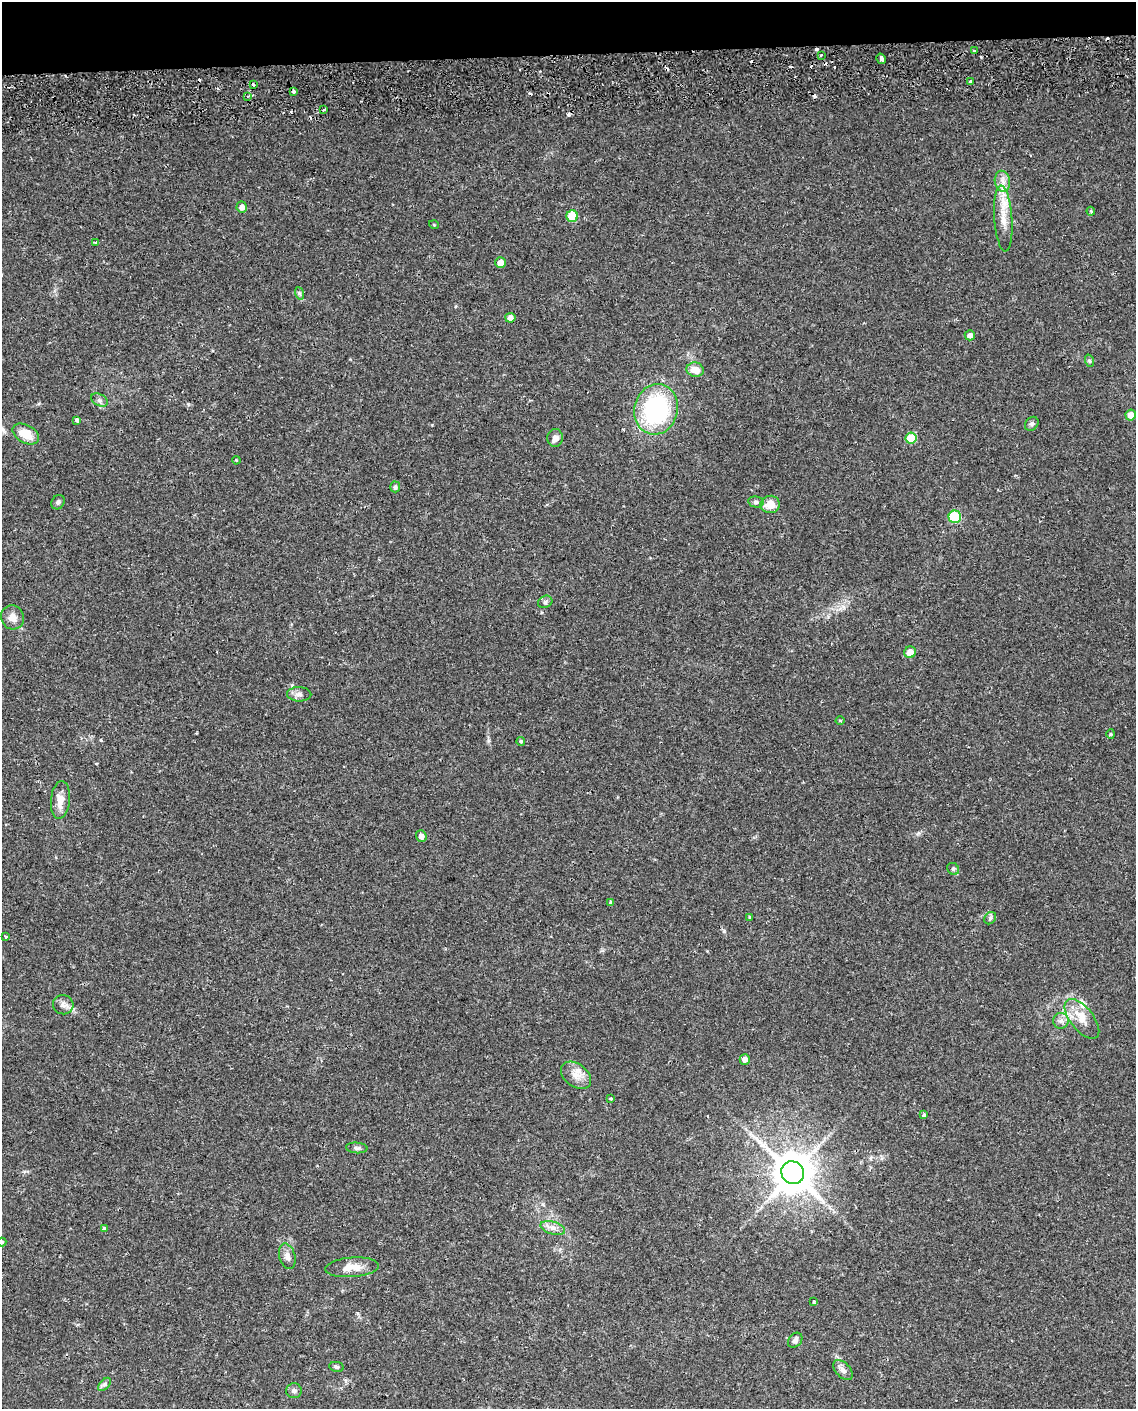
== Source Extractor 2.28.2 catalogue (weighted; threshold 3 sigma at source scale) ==
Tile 3 of 4 x 3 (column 3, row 1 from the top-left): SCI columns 2309-3442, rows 2921-4327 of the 4619 x 4393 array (HDU 1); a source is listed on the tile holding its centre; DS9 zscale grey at full resolution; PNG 1138 x 1411 px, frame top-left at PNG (2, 2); each listed source drawn as its Kron ellipse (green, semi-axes under 4 px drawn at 4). Shown black and unused: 4% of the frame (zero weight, under 2 of 3 exposures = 5% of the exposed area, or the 3 px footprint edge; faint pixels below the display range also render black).
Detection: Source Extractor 2.28.2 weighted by HDU 2 'WHT'; one run over the whole footprint, this tile lists its part. Background 0.0303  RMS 0.0033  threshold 0.015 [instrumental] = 3 sigma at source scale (4.5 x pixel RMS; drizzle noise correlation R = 1.50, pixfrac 1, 0.0396/0.0396 arcsec/px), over >= 5 px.
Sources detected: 85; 14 cosmic-ray / hot-pixel residue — neither listed nor drawn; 2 inside a brighter listed object's ellipse — not listed separately; the other 69 listed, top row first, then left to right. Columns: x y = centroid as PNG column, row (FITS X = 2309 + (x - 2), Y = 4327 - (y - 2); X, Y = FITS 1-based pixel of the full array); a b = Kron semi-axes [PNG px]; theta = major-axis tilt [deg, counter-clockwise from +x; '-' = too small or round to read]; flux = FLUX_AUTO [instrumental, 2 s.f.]
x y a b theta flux
974 51 3 2 - 0.42
821 55 3 2 - 0.48
881 59 5 4 - 1.9
970 82 3 3 - 2.4
253 85 3 3 - 0.72
294 91 3 3 - 1.6
247 96 4 3 - 0.34
324 110 4 3 - 1.8
1002 181 10 7 -80 2.2
242 207 5 5 - 1.6
1091 211 4 3 - 0.36
572 216 6 5 - 9.9
1003 218 33 9 -86 6
434 225 5 3 - 0.25
96 242 4 3 - 0.84
500 263 5 5 - 2.8
299 293 6 4 -71 0.5
510 318 5 5 - 2
970 335 5 5 - 1.5
1090 361 6 4 -71 0.46
695 370 8 7 - 3.9
99 400 9 5 -27 0.98
656 409 25 21 75 42
1131 415 5 5 - 2.9
77 420 4 3 - 1.6
1032 424 7 6 - 0.77
26 434 14 9 -29 5.5
555 438 9 7 85 1.8
911 438 5 5 - 9.2
236 460 4 3 - 0.26
395 487 5 5 - 0.79
58 502 8 6 53 0.88
756 502 8 5 -10 0.86
770 504 10 8 5 4.3
955 517 6 6 - 21
545 602 7 6 - 0.81
12 617 12 11 - 2.6
910 652 6 5 - 3
299 694 12 7 -1 1.4
840 721 4 3 - 0.3
1111 734 4 4 - 0.39
521 741 4 4 - 0.54
60 800 19 9 85 3.6
421 836 6 5 - 1.8
953 869 6 5 - 0.68
611 902 3 3 - 0.51
750 917 4 3 - 0.34
990 918 7 5 47 0.69
6 937 4 3 - 0.39
63 1005 10 9 - 1.7
1082 1019 24 11 -51 5.7
1061 1021 8 7 - 1.4
745 1059 5 5 - 2
576 1075 17 11 -37 3.3
611 1099 3 3 - 0.64
923 1115 3 3 - 2.5
357 1148 11 5 -5 0.86
793 1173 12 11 - 1100
553 1228 13 6 -16 1.9
104 1229 3 3 - 1.6
2 1242 4 4 - 0.33
287 1256 13 8 -75 1.9
352 1267 27 9 4 4.3
814 1302 4 3 - 0.73
795 1340 8 6 48 1
336 1367 7 5 -11 0.71
843 1370 12 7 -46 1.4
104 1384 8 4 46 0.75
294 1391 8 7 - 1.1
Overlapping masked pixels (flux is a lower limit): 1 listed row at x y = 793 1173
Isophote crosses this tile's border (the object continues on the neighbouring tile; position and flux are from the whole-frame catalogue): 1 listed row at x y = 2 1242
Unlisted compact peaks at least as high as the median listed source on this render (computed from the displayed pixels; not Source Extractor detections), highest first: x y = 724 931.